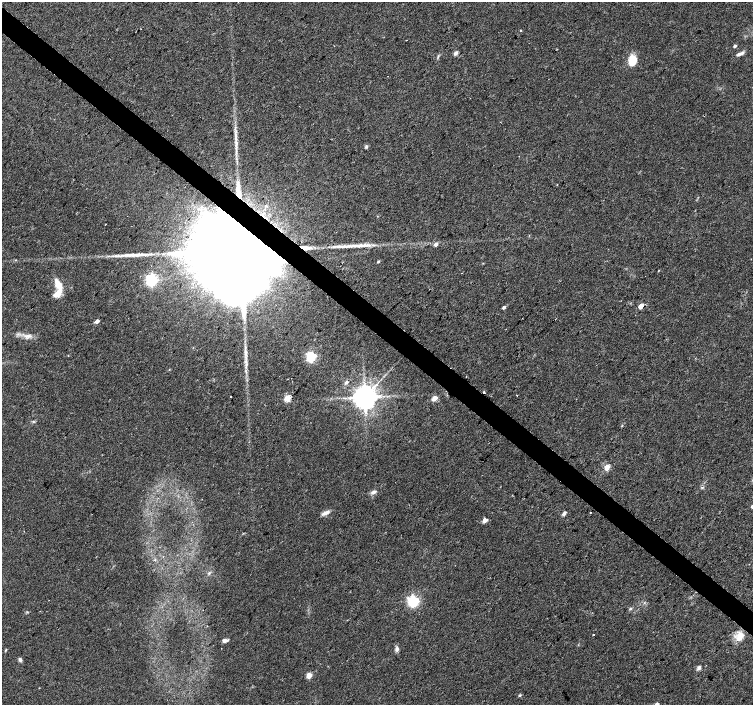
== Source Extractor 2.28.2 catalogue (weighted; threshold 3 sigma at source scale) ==
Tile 11 of 4 x 4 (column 3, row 3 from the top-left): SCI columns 3007-4508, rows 1642-3046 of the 6009 x 6026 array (HDU 1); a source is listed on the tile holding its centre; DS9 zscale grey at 2 x 2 block average (1 PNG px = mean of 2 x 2 image px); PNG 755 x 707 px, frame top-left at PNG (2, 2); no overlay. Shown black and unused: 4% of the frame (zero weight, under 2 of 3 exposures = <1% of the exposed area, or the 3 px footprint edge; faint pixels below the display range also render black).
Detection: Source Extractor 2.28.2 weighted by HDU 2 'WHT'; one run over the whole footprint, this tile lists its part. Background 0.0533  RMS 0.006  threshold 0.0272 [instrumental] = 3 sigma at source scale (4.5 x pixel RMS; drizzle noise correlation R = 1.50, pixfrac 1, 0.0396/0.0396 arcsec/px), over >= 5 px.
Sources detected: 62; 1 inside a brighter object's white glare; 1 long thin detection or spike segment (spike, bleed or trail) — not listed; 4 inside a brighter listed object's ellipse — not listed separately; the other 56 listed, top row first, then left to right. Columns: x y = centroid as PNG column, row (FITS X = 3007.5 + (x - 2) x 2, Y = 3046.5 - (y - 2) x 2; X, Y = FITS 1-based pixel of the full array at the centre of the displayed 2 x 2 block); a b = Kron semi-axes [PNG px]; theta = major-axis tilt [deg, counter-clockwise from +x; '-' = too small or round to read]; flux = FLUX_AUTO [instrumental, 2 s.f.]
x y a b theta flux
520 30 2 2 - 1.6
406 40 2 2 - 1.8
735 46 3 2 - 3.4
456 53 5 4 - 3.8
739 54 10 4 26 5.3
438 56 4 2 - 1.5
632 60 12 8 86 22
500 122 2 2 - 0.65
235 134 15 2 -90 8
366 146 5 4 - 2.3
238 192 19 5 -83 21
436 244 4 3 - 4.7
352 246 19 4 2 13
305 248 13 4 -7 8.4
239 252 39 14 47 82000
378 262 3 2 - 1.8
658 271 2 2 - 0.71
151 280 4 4 - 300
58 285 9 5 -62 23
58 293 13 6 49 17
641 306 3 3 - 20
504 307 3 2 - 3.8
555 319 2 2 - 0.56
97 321 3 2 - 9.2
28 336 7 5 -20 5.8
246 354 9 3 -86 5.5
311 357 4 3 - 140
466 377 2 2 - 0.53
346 382 4 3 - 3.6
484 393 3 2 - 5.7
517 395 2 2 - 1.1
231 396 2 2 - 0.89
364 397 6 5 - 1900
288 398 3 3 - 78
434 398 3 3 - 22
33 421 4 3 - 1.4
607 467 3 3 - 30
702 487 4 2 - 1.3
373 492 7 4 27 4.6
590 512 2 2 - 1.6
325 513 12 4 23 6.8
564 513 5 3 - 3.9
485 520 3 3 - 17
209 573 5 2 - 1.2
413 601 4 4 - 250
630 608 4 3 - 1.8
593 635 2 2 - 3.8
740 636 13 9 75 16
225 640 5 3 - 4.8
397 649 7 4 84 3.9
6 650 3 2 - 1.1
20 660 4 4 - 3.4
699 668 6 4 54 3.7
309 675 3 3 - 28
519 695 4 3 - 1.8
656 704 3 3 - 6.9
Overlapping masked pixels (flux is a lower limit): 4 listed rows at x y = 238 192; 305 248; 239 252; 484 393
Isophote crosses this tile's border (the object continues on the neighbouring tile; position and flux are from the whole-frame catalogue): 1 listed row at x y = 656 704
Diffuse or blended objects may show on this block-average render without a row.